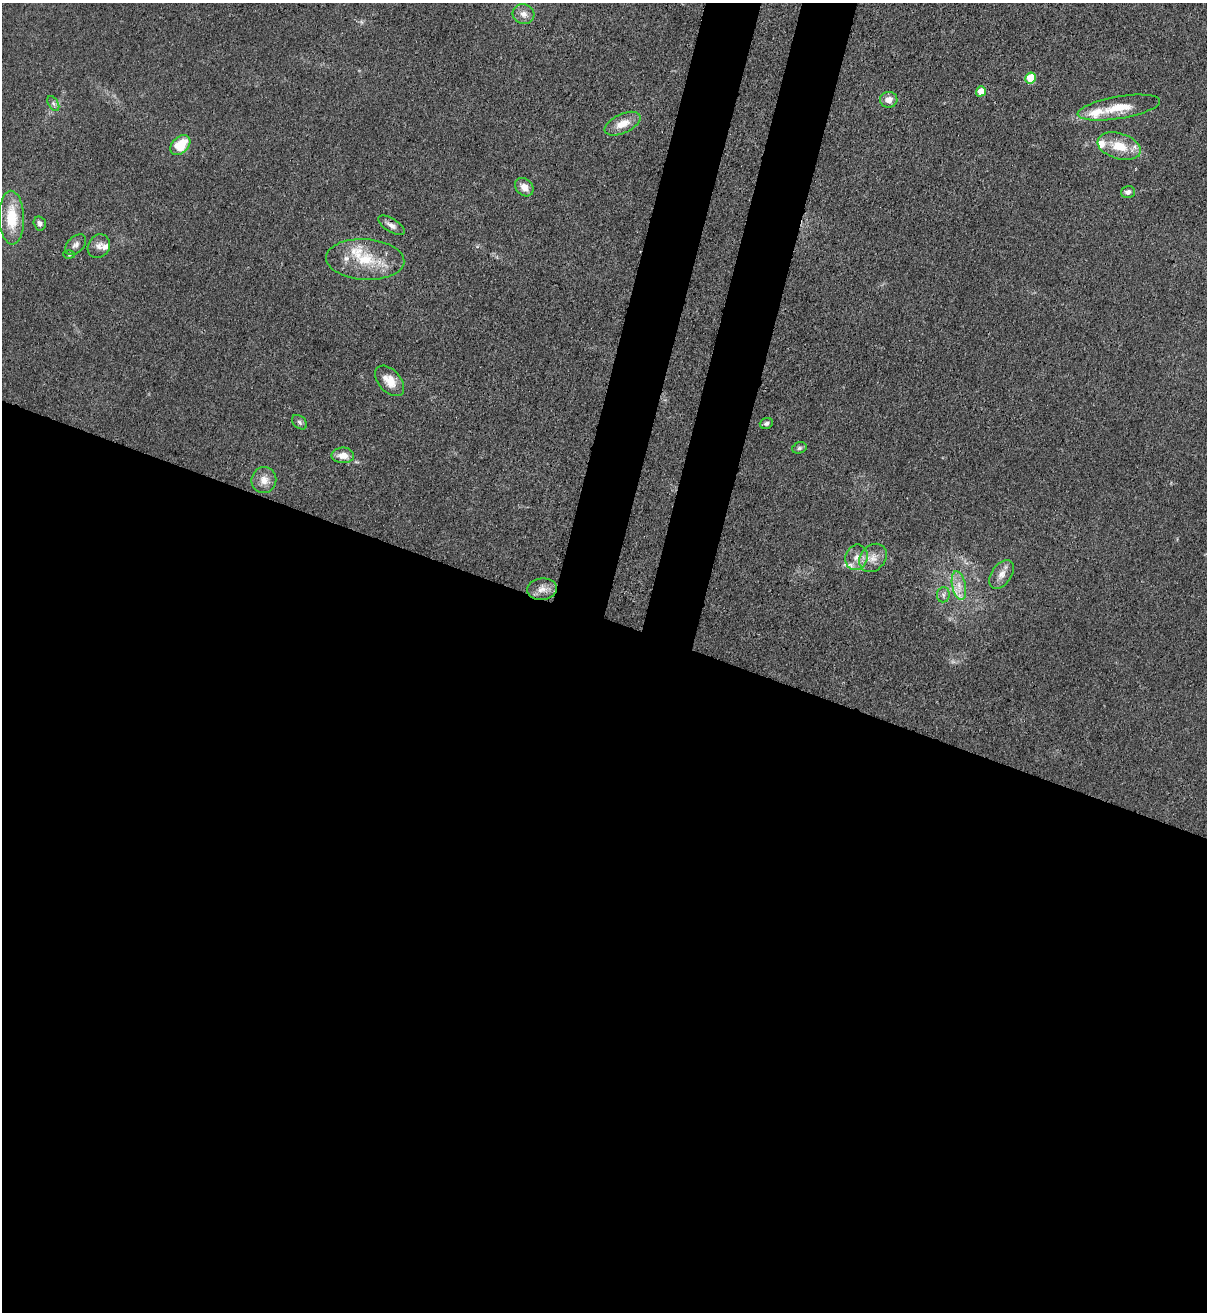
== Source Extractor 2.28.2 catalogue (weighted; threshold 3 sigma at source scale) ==
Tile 14 of 4 x 4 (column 2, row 4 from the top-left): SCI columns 1548-2752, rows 32-1341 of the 5380 x 5306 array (HDU 1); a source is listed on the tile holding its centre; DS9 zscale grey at full resolution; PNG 1209 x 1314 px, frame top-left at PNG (2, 3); each listed source drawn as its Kron ellipse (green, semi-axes under 4 px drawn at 4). Shown black and unused: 57% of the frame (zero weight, under 3 of 4 exposures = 7% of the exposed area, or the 3 px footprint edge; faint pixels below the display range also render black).
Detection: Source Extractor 2.28.2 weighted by HDU 2 'WHT'; one run over the whole footprint, this tile lists its part. Background 0.0233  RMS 0.0028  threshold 0.0126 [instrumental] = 3 sigma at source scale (4.5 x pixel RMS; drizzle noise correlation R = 1.50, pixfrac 1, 0.05/0.05 arcsec/px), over >= 5 px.
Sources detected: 37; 7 inside a brighter listed object's ellipse — not listed separately; the other 30 listed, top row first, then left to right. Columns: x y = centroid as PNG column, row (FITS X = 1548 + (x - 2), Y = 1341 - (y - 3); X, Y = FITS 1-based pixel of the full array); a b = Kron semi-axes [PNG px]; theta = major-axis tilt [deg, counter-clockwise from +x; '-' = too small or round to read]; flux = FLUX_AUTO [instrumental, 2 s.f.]
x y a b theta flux
524 14 11 10 - 2
1031 78 5 5 - 11
981 91 5 5 - 5
889 100 8 8 - 2.2
53 103 8 5 -59 0.72
1119 108 42 11 9 7.1
623 124 19 9 25 4.1
180 145 11 8 43 7.4
1119 146 22 13 -17 7
524 187 10 8 -43 2.4
1128 192 7 6 - 1.2
12 218 27 12 -88 9.7
40 223 7 6 - 0.84
391 225 15 6 -32 1.5
76 245 12 8 44 1.3
99 246 12 10 57 1.7
69 255 5 3 - 0.29
365 259 39 20 -4 12
390 381 18 11 -48 4.2
299 422 9 6 -42 0.72
766 423 7 5 19 0.66
799 448 7 5 16 0.58
343 455 11 8 -2 2.8
264 480 13 12 - 2.9
856 557 13 11 70 2.7
873 558 15 12 47 3.3
1002 574 16 10 56 2.5
959 586 15 6 -78 2.6
542 589 15 10 6 2.5
943 595 8 6 85 0.9